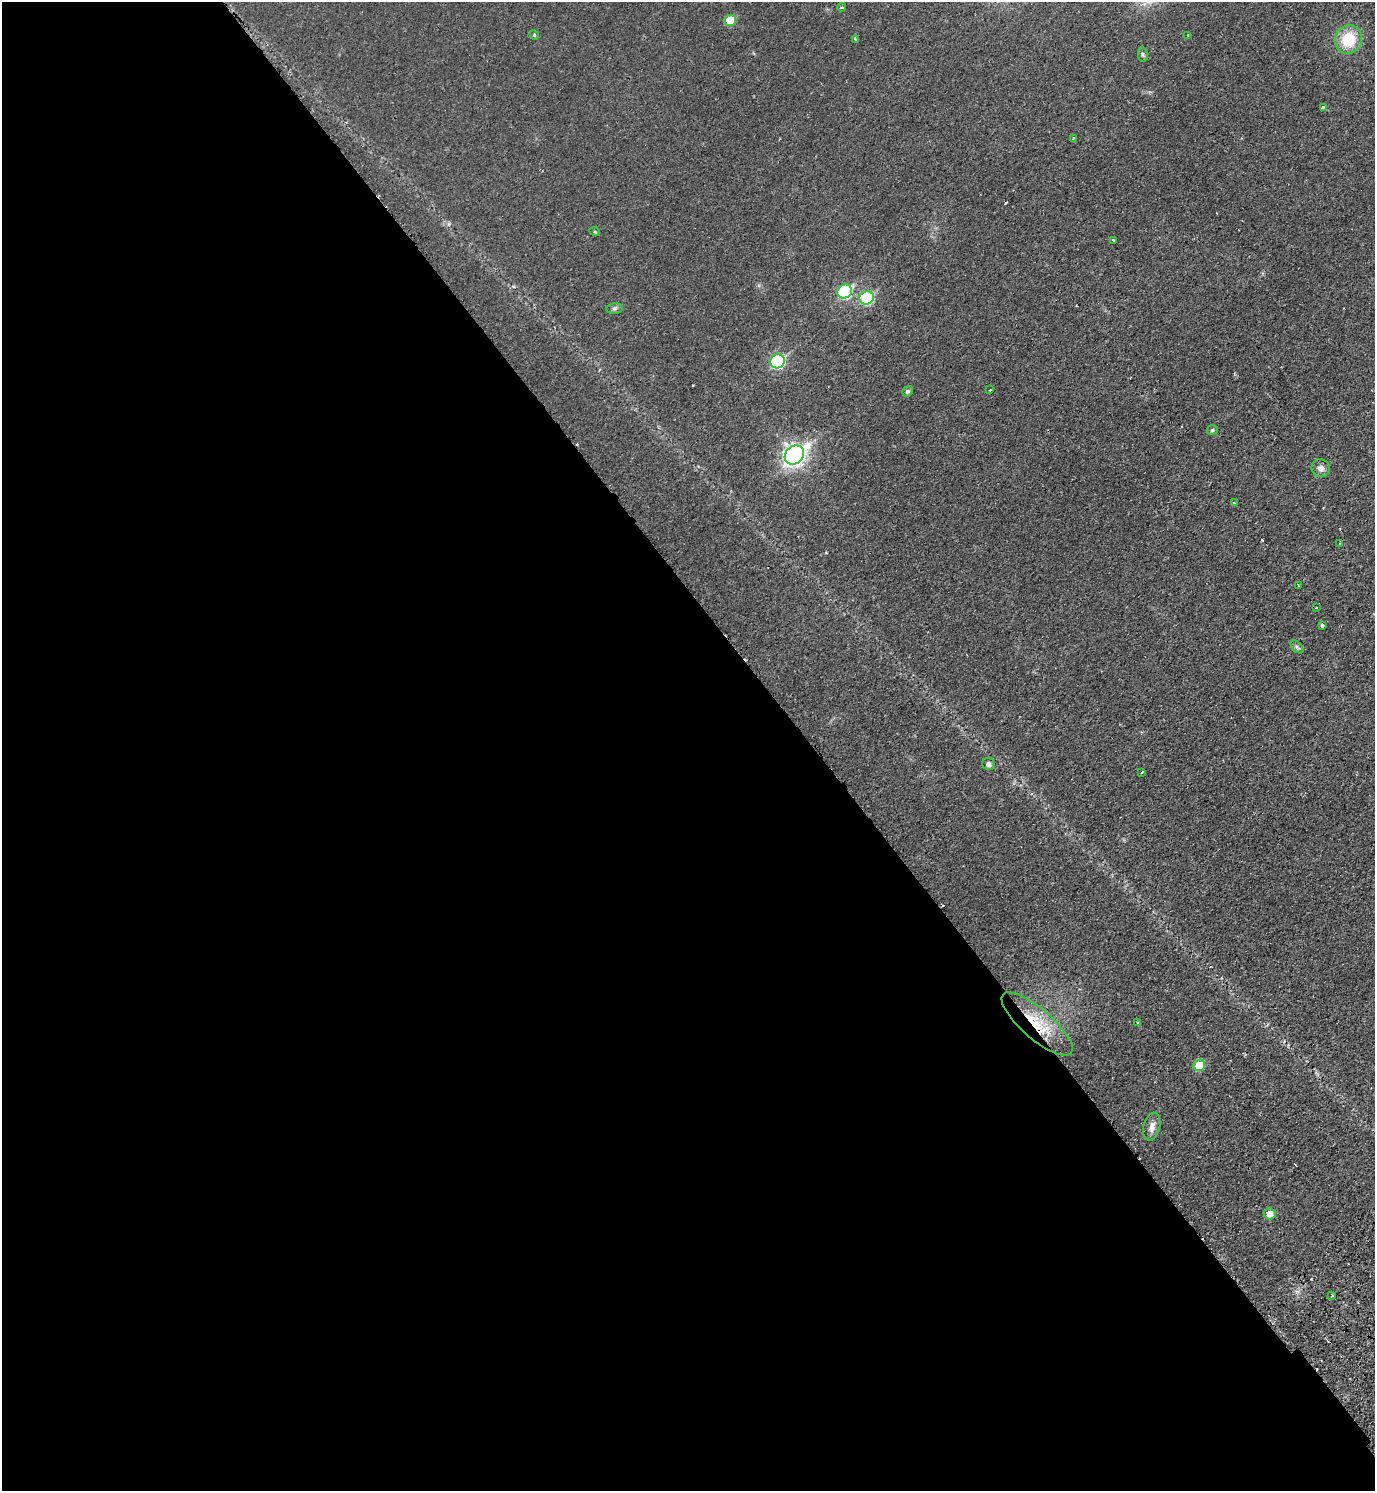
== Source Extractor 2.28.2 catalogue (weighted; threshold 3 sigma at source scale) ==
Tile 9 of 4 x 4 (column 1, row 3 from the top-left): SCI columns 204-1576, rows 1540-3028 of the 6038 x 6054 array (HDU 1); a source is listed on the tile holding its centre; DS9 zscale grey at full resolution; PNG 1377 x 1493 px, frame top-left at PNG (2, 2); each listed source drawn as its Kron ellipse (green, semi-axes under 4 px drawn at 4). Shown black and unused: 59% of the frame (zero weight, under 2 of 3 exposures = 3% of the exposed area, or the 3 px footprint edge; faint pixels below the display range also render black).
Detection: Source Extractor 2.28.2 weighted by HDU 2 'WHT'; one run over the whole footprint, this tile lists its part. Background 0.0233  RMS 0.0048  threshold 0.0216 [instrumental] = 3 sigma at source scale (4.5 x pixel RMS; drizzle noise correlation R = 1.50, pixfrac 1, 0.05/0.05 arcsec/px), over >= 5 px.
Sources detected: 40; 6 cosmic-ray / hot-pixel residue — neither listed nor drawn; the other 34 listed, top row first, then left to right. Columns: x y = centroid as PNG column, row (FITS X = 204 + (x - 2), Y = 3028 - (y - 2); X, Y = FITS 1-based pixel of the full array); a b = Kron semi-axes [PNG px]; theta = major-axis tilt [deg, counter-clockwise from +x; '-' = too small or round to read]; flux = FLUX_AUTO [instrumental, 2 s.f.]
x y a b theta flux
842 7 4 3 - 0.76
730 20 6 5 - 12
534 35 5 4 - 0.61
1188 35 3 2 - 0.34
856 39 4 3 - 1.9
1348 39 14 13 - 16
1143 54 8 5 -83 0.95
1323 107 4 3 - 1.4
1074 138 4 3 - 0.62
595 232 5 3 - 0.48
1113 240 3 2 - 0.89
845 291 7 7 - 46
867 298 7 6 - 37
614 309 8 5 6 1.1
777 361 7 7 - 53
990 390 2 2 - 0.36
907 391 5 5 - 1.1
1212 430 5 5 - 0.91
794 455 10 8 39 250
1321 468 9 9 - 2.6
1234 503 3 3 - 0.82
1340 543 3 3 - 0.6
1298 585 3 2 - 0.81
1316 607 3 2 - 0.52
1322 625 4 3 - 1.9
1297 647 8 4 -46 1.1
988 764 6 6 - 1.8
1142 772 3 3 - 0.87
1138 1023 3 3 - 0.57
1037 1024 45 15 -41 21
1199 1065 6 5 - 13
1152 1127 14 8 76 3.5
1270 1214 6 5 - 4.8
1332 1296 3 2 - 0.68
Overlapping masked pixels (flux is a lower limit): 1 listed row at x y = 1037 1024